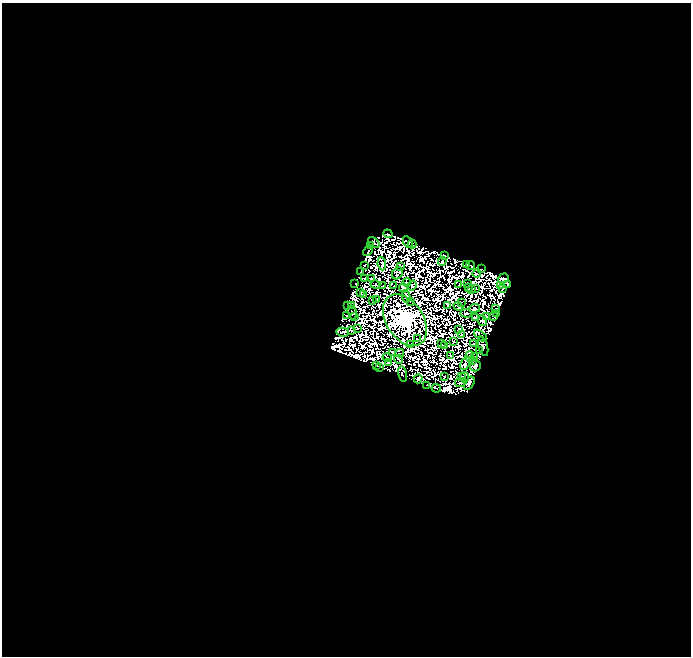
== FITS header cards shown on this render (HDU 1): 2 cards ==
NAXIS1  =                  689
NAXIS2  =                  654

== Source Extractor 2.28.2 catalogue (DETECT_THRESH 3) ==
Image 689 x 654 px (HDU 1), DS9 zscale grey, 1 PNG px = 1 image px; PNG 693 x 658 px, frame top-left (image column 1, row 654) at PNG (2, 3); each listed source drawn as its Kron ellipse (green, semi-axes under 4 px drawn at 4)
Background 0.0305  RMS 7.2e-06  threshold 2.17e-05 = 3 sigma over >= 5 px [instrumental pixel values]
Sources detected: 226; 132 with non-positive FLUX_AUTO (blend fragments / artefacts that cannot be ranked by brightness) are neither listed nor drawn; the other 94 listed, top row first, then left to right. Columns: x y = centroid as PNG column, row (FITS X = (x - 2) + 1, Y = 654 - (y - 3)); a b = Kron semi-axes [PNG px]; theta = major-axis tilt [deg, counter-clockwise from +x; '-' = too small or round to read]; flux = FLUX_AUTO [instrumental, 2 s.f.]
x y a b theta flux
388 234 5 3 - 1.4
374 242 7 2 -39 0.23
408 242 6 4 -61 3.3
412 244 4 3 - 0.78
370 246 3 2 - 0.8
368 251 6 2 44 0.15
444 255 3 2 - 1.3
442 261 4 2 - 0.67
382 264 7 3 -83 0.99
364 265 3 2 - 1.7
467 265 4 2 - 0.9
471 265 4 3 - 0.52
401 266 3 2 - 0.055
481 269 3 2 - 0.35
361 272 3 3 - 0.12
398 273 6 5 - 0.54
477 274 4 2 - 0.73
364 278 4 2 - 0.71
503 278 6 5 - 3.1
371 279 3 2 - 0.47
407 282 4 2 - 0.48
355 283 2 2 - 0.43
467 283 2 2 - 0.31
375 285 5 2 - 0.51
459 285 2 2 - 0.16
508 285 4 2 - 0.65
383 286 3 2 - 0.098
394 286 3 2 - 0.36
412 286 5 3 - 0.74
501 286 2 2 - 0.14
403 288 5 3 - 2.2
468 288 3 2 - 0.33
476 289 2 2 - 0.47
503 289 3 2 - 0.21
472 290 4 2 - 0.3
360 292 3 2 - 0.66
364 295 4 3 - 0.67
406 296 6 4 -78 0.98
377 300 3 2 - 0.78
372 301 3 2 - 0.63
411 302 3 2 - 0.47
461 302 2 2 - 0.37
347 305 3 2 - 0.65
351 305 2 2 - 0.33
447 305 3 2 - 0.29
458 306 5 3 - 0.016
475 308 5 4 - 0.45
496 309 3 2 - 0.12
352 313 7 3 -71 0.68
466 313 5 2 - 0.72
497 313 3 2 - 0.54
346 316 2 2 - 0.35
486 316 3 2 - 0.33
355 317 2 2 - 0.28
494 317 2 2 - 0.75
476 318 4 2 - 0.2
405 320 28 18 -57 1400
482 321 5 3 - 0.17
357 328 3 2 - 0.3
459 329 4 2 - 0.2
352 331 2 2 - 0.21
343 332 6 3 -13 0.43
461 334 3 3 - 0.36
481 336 8 3 -38 0.074
417 339 2 2 - 0.43
454 342 3 2 - 0.65
411 344 2 2 - 0.037
441 344 2 2 - 0.45
473 344 3 2 - 0.71
445 345 3 2 - 0.7
483 346 10 4 -77 1
479 350 3 2 - 0.088
392 352 3 2 - 0.28
400 353 4 2 - 0.19
451 355 3 2 - 0.047
469 356 5 3 - 0.77
474 357 3 2 - 0.32
387 358 5 2 - 0.31
399 359 5 2 - 0.36
473 361 3 2 - 0.23
389 363 4 2 - 0.56
465 363 7 3 62 0.15
376 366 3 2 - 0.65
476 366 5 5 - 2.3
380 367 2 2 - 0.38
403 374 8 4 -78 1.6
461 376 3 2 - 0.42
444 377 3 2 - 0.64
465 377 5 2 - 0.67
418 379 4 3 - 0.45
461 382 6 2 13 0.037
469 383 7 4 58 1.6
427 385 2 2 - 0.34
436 388 5 3 - 0.0042
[132 non-positive-flux detections neither listed nor drawn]